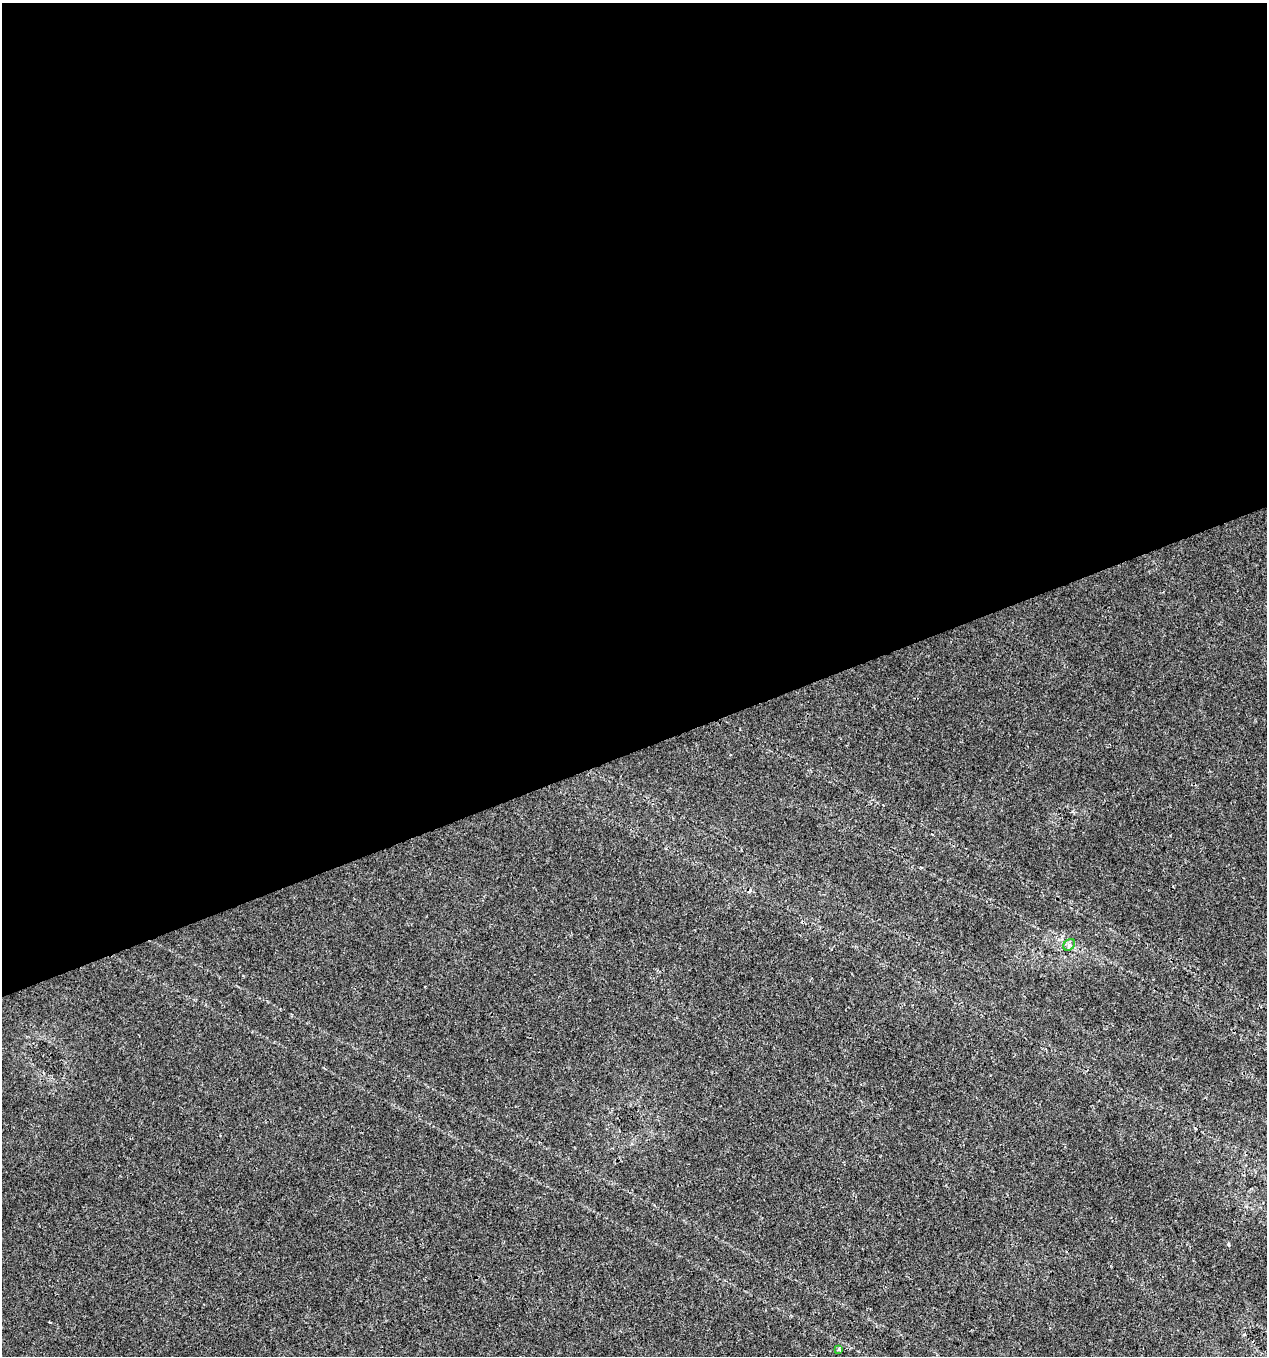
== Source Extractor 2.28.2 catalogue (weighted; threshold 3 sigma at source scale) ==
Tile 2 of 4 x 4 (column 2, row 1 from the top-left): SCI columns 1388-2652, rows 4065-5418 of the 5250 x 5420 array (HDU 1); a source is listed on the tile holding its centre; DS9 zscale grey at full resolution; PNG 1269 x 1358 px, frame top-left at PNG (2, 3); each listed source drawn as its Kron ellipse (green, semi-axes under 4 px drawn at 4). Shown black and unused: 55% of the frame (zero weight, under 3 of 4 exposures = <1% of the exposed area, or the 3 px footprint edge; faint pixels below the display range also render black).
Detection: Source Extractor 2.28.2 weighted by HDU 2 'WHT'; one run over the whole footprint, this tile lists its part. Background 0.0207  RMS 0.003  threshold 0.0135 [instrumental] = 3 sigma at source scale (4.5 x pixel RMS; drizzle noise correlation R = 1.50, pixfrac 1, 0.0396/0.0396 arcsec/px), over >= 5 px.
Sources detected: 3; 1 cosmic-ray / hot-pixel residue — neither listed nor drawn; the other 2 listed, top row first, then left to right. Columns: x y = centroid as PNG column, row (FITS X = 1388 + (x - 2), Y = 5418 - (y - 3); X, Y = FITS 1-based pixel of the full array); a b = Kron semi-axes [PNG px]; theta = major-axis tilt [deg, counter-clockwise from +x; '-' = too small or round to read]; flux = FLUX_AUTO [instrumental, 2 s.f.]
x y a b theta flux
1069 945 6 5 - 0.74
839 1349 3 3 - 0.89